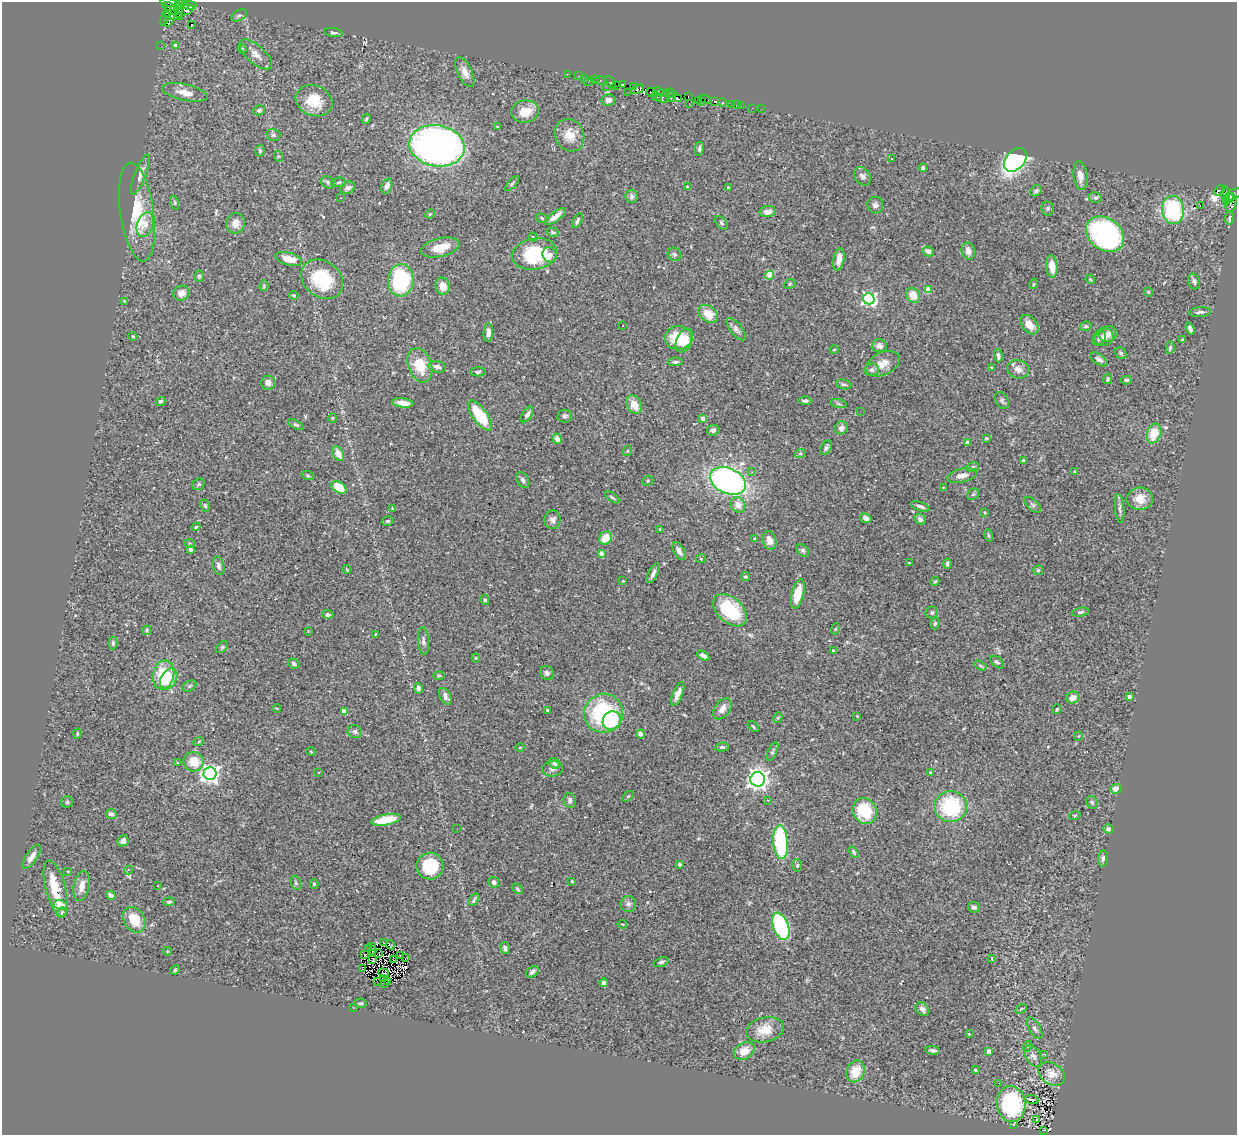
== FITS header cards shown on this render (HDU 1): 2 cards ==
NAXIS1  =                 1235
NAXIS2  =                 1133

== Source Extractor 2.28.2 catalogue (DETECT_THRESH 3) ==
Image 1235 x 1133 px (HDU 1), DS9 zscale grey, 1 PNG px = 1 image px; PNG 1239 x 1137 px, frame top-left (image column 1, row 1133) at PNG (2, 2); each listed source drawn as its Kron ellipse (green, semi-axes under 4 px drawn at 4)
Background 0.485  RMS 0.025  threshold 0.075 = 3 sigma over >= 5 px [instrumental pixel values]
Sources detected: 380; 3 with non-positive FLUX_AUTO (blend fragments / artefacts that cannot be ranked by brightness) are neither listed nor drawn; the other 377 listed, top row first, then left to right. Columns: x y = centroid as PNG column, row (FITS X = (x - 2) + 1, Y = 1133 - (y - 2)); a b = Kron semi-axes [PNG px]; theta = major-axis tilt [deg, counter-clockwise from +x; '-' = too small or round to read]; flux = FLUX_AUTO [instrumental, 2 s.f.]
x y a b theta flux
170 3 10 3 -8 860
180 5 5 4 - 1600
185 5 4 4 - 1400
190 5 7 3 2 1200
171 8 9 5 -32 570
186 10 9 4 18 1500
179 11 7 4 -83 1100
173 15 10 4 -14 1800
239 15 8 5 29 3.3
166 16 10 3 68 720
169 20 7 4 54 220
192 25 3 2 - 4.8
333 32 9 4 -8 4
161 46 2 2 - 8.3
175 46 4 4 - 9.5
242 49 5 4 - 2.3
256 54 20 9 -42 14
465 72 16 7 -64 13
567 74 3 2 - 11
578 76 3 2 - 22
585 78 2 2 - 5.6
595 79 3 2 - 36
601 80 6 3 -16 50
588 81 5 3 - 110
611 83 7 4 -54 390
616 85 3 3 - 320
622 85 4 3 - 660
606 86 2 2 - 6.6
633 86 3 3 - 39
638 89 7 4 21 620
658 91 4 3 - 140
185 92 23 8 -12 18
628 92 2 2 - 9.5
651 92 5 3 - 250
671 93 5 3 - 200
666 94 4 3 - 150
663 96 8 6 -33 92
688 96 3 2 - 24
656 97 5 3 - 580
670 97 5 3 - 110
679 99 4 3 - 280
705 99 6 2 -21 28
608 100 7 6 - 8.2
698 100 3 2 - 11
314 101 19 15 -22 35
702 101 3 2 - 14
714 101 4 3 - 710
722 102 4 3 - 150
689 103 3 2 - 26
731 104 4 3 - 41
736 105 2 2 - 5.2
741 106 2 2 - 14
753 108 2 2 - 5.3
762 109 3 2 - 3.3
259 110 6 5 - 3.9
525 111 14 11 6 32
366 119 5 3 - 2
497 126 4 2 - 0.94
273 135 7 6 - 3.7
569 135 17 14 -64 25
437 146 28 20 -9 790
699 149 7 4 78 3.5
260 151 6 4 -87 2.4
278 156 5 3 - 1.6
892 159 3 3 - 3.5
1015 160 13 9 47 400
923 168 4 3 - 3.5
140 175 21 5 69 10
862 176 10 7 -52 5.9
1080 176 14 7 -83 13
328 182 7 5 -31 3.9
339 182 7 4 6 2.7
512 183 9 4 48 3
387 186 8 5 68 8.3
687 187 4 3 - 1.8
348 188 7 6 - 6.5
728 188 3 3 - 1.8
1036 191 6 5 - 3.1
1219 191 6 4 49 190
1233 194 9 5 25 460
632 196 7 6 - 5.6
1226 196 10 3 -84 210
341 198 3 2 - 0.91
1095 198 6 5 - 3.5
1229 199 5 2 - 290
1231 202 9 5 84 360
175 203 7 3 -71 2.2
875 205 8 8 - 6.3
1200 205 2 2 - 1900
1048 208 7 6 - 3.6
1173 210 14 11 -82 150
137 212 50 16 -82 75
768 212 8 5 3 9.3
430 214 5 3 - 1.4
555 217 13 4 36 12
542 218 6 4 -29 2.6
1230 218 6 4 85 5.5
577 221 8 4 61 4
235 223 10 9 - 14
721 223 8 5 -46 3.6
145 225 13 8 71 12
552 232 6 4 -16 2.4
1105 234 21 15 -37 260
533 237 4 3 - 1.6
440 247 20 9 12 30
928 251 6 5 - 7.7
968 251 8 6 -75 9.7
535 254 23 15 11 110
674 254 7 6 - 3.2
549 255 8 7 - 7.2
289 259 14 6 -15 23
839 259 11 5 78 14
1052 266 11 6 -84 15
769 275 4 4 - 47
199 276 5 4 - 2.2
322 279 23 18 -38 88
1090 279 5 3 - 1.7
401 280 16 13 84 140
1194 282 8 6 -72 4.9
790 284 6 4 24 2.3
1033 284 5 3 - 1.5
264 286 5 4 - 1.9
443 286 8 7 - 17
928 290 4 4 - 31
1149 292 4 3 - 1.2
181 293 8 7 - 13
294 295 4 3 - 2.1
913 295 8 6 -56 18
869 299 6 5 - 350
125 301 4 3 - 2
1200 312 11 5 4 4.5
708 314 11 8 -36 28
623 325 2 2 - 2
1029 325 11 7 -48 14
1086 326 5 4 - 3
736 329 13 6 -51 6.4
1190 329 6 4 -71 6.8
488 333 9 4 86 9.3
1108 334 9 8 - 8.3
133 336 4 4 - 1.6
1104 337 10 9 - 9.4
678 338 13 11 1 52
1099 339 8 5 48 4.7
1183 340 3 3 - 2.3
684 341 12 8 68 24
879 346 7 6 - 7.4
1170 348 6 4 79 3.2
834 350 4 3 - 1.4
1121 353 6 5 - 2.6
998 356 7 4 -88 5.2
1099 359 10 5 -34 5.1
675 362 7 4 2 3.7
883 364 18 11 25 18
420 365 18 11 -71 43
437 367 9 5 -14 8
991 367 4 2 - 1.2
1018 369 11 9 -18 11
872 370 7 6 - 5.6
478 372 8 4 0 2.9
1108 379 5 4 - 2.4
1126 380 5 3 - 3.2
268 383 7 7 - 8.2
844 384 8 5 -15 3.8
1002 400 9 6 -63 4
161 401 5 4 - 2.8
805 401 6 4 -2 3.7
403 403 11 4 -6 14
838 404 8 4 -10 3.2
634 405 10 7 -61 20
860 411 3 2 - 1.4
527 414 9 4 56 4.4
480 415 18 7 -53 68
565 416 7 6 - 3.9
332 418 5 3 - 1.4
703 418 4 3 - 15
296 425 8 4 -27 2.9
841 428 7 6 - 7.6
713 430 6 5 - 5.7
1154 434 10 7 71 33
986 438 3 3 - 3.2
557 439 5 4 - 11
967 442 3 3 - 8
826 448 8 5 62 4.2
627 451 5 3 - 1.6
338 454 8 5 -61 15
800 454 5 3 - 1.8
1024 460 3 3 - 5.7
973 467 6 4 19 2.6
1075 471 3 3 - 1.5
752 472 3 3 - 3.4
308 476 6 4 -19 2.1
962 476 15 7 12 11
523 480 8 6 -57 5
648 481 6 4 22 2.2
728 481 19 12 -24 480
199 484 6 5 - 3.3
339 487 8 5 -33 35
943 487 3 2 - 0.99
973 494 6 5 - 3.2
612 497 8 3 -37 2.7
1140 499 13 11 2 20
738 505 8 7 - 17
1033 505 10 5 -43 4.3
205 506 7 4 -64 2.4
920 506 10 4 -18 5.5
1120 508 14 4 -84 5.4
393 509 4 3 - 1.9
985 512 4 3 - 1.6
866 518 6 4 -28 7.2
920 519 6 5 - 5.8
553 520 9 8 - 6.9
388 521 6 4 14 2.5
196 527 4 3 - 2
660 529 4 3 - 1.4
988 535 6 4 -71 2.3
606 538 7 5 54 32
755 539 3 3 - 4.1
769 540 9 6 -74 12
190 544 5 3 - 1.7
191 549 4 3 - 6.8
803 550 7 5 -49 4
679 551 10 5 -63 7.4
601 553 4 4 - 8.5
701 559 5 4 - 2
909 563 3 2 - 1.4
947 563 5 3 - 4
219 566 9 5 -76 5.5
347 570 4 2 - 1.5
1038 570 5 5 - 2.3
653 573 11 4 65 5.9
745 576 4 4 - 2.3
623 581 2 2 - 1.5
935 582 4 3 - 1.9
798 594 15 6 76 40
485 600 5 4 - 2.9
730 610 20 12 -42 100
1080 612 8 4 10 3.4
932 613 6 6 - 4.2
328 615 5 4 - 4.5
935 623 6 4 73 2.7
835 629 5 3 - 1.6
147 630 5 4 - 2.6
308 631 4 4 - 1.2
376 634 3 2 - 1.2
423 641 14 5 -85 5.4
113 643 6 4 -88 3.6
222 647 7 4 44 2.6
833 650 3 3 - 1.7
703 656 6 4 -31 8.1
476 658 4 4 - 1.7
997 662 8 5 -40 4.4
294 664 6 4 -33 3.9
980 666 6 4 -29 2.4
547 673 7 6 - 4.8
163 675 15 10 77 64
439 675 6 4 0 1.9
169 679 11 7 61 40
189 686 7 5 26 3.1
418 688 5 4 - 4.8
678 694 12 5 67 11
445 696 9 5 -60 7.1
1129 696 4 4 - 3.1
1073 698 7 6 - 14
277 709 4 2 - 1.2
722 709 12 7 54 12
1057 709 5 3 - 2.3
548 710 4 3 - 6.1
344 712 4 4 - 31
604 713 20 19 - 180
857 716 3 2 - 1.3
778 718 5 4 - 2.1
612 721 10 9 - 49
753 726 6 3 -48 1.9
355 732 7 6 - 4
77 734 5 4 - 2.4
640 734 5 4 - 6.3
1078 736 4 4 - 1.6
199 741 5 3 - 1.8
520 747 4 3 - 1.3
722 747 7 4 8 3
311 752 4 3 - 1.2
772 752 10 4 65 3.4
194 762 10 9 - 31
178 763 3 3 - 2.1
554 763 6 5 - 5.2
552 769 10 7 5 6.3
319 772 2 2 - 1.2
210 773 6 6 - 870
931 773 4 3 - 7.5
758 779 7 7 - 1000
1116 789 5 5 - 12
628 796 7 3 36 2
570 800 7 6 - 5.7
768 800 3 3 - 1.9
67 802 6 5 - 3
1092 802 6 5 - 3.2
951 806 16 15 - 120
865 811 13 11 -60 69
111 814 5 5 - 5.3
1075 815 6 3 19 1.5
386 820 15 5 10 55
457 829 2 2 - 1.5
1108 829 5 4 - 5.3
123 841 6 5 - 8.1
781 842 17 7 -85 160
853 852 6 3 -58 2.8
32 857 14 5 56 11
1103 858 8 4 86 4.6
679 864 3 3 - 3
797 865 6 5 - 2.9
430 866 13 13 - 72
129 870 4 3 - 3
68 871 3 3 - 1.2
572 881 4 3 - 1.6
494 882 5 5 - 5.1
296 883 7 4 -71 3
314 884 4 4 - 2.1
82 886 15 7 79 15
158 886 3 2 - 1.8
56 889 29 10 -75 55
517 889 6 3 -45 2.7
111 895 5 4 - 5.9
474 899 7 2 59 2.7
169 902 6 4 3 2.7
628 904 8 8 - 5.5
61 905 7 5 -12 23
974 907 6 5 - 5.3
62 912 5 4 - 3.7
134 920 13 10 -56 36
622 924 5 3 - 1.6
781 926 14 7 -70 240
384 943 2 2 - 1.6
390 945 4 3 - 2
371 946 3 2 - 1.8
368 948 4 2 - 1.8
505 948 6 5 - 5.7
167 951 4 3 - 1.2
373 951 4 2 - 1.5
364 954 3 2 - 1.4
378 954 3 2 - 0.38
400 955 3 2 - 1.2
405 958 3 2 - 2.7
394 959 3 2 - 0.33
992 959 3 3 - 28
373 960 4 2 - 1
661 962 8 4 20 3.3
362 968 4 2 - 1.4
175 970 5 4 - 1.9
532 972 7 5 38 6.6
384 973 5 2 - 0.98
383 979 3 2 - 0.94
377 981 2 2 - 0.45
388 982 3 2 - 1.7
384 983 3 2 - 1.2
604 983 4 4 - 3.4
361 1003 6 5 - 2.7
353 1008 2 2 - 4.5
922 1009 8 6 -47 7.6
1021 1009 6 3 37 1.8
1035 1028 12 5 -60 5.4
765 1030 19 12 13 27
969 1034 2 2 - 1.1
1028 1046 5 3 - 2
933 1050 7 4 -8 5
744 1051 11 8 29 20
989 1051 4 4 - 13
1044 1054 4 2 - 1.7
1033 1056 11 7 -59 8.2
975 1070 3 3 - 2.4
855 1071 11 8 64 33
1052 1074 14 10 -32 18
998 1083 3 2 - 19
1031 1099 7 3 -7 8.3
1011 1104 18 14 -82 200
1037 1120 3 2 - 2.4
1014 1124 4 2 - 1.2
1044 1130 3 2 - 2.6
At the frame edge (FLAGS 8, measured only in part): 1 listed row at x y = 170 3
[3 non-positive-flux detections neither listed nor drawn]